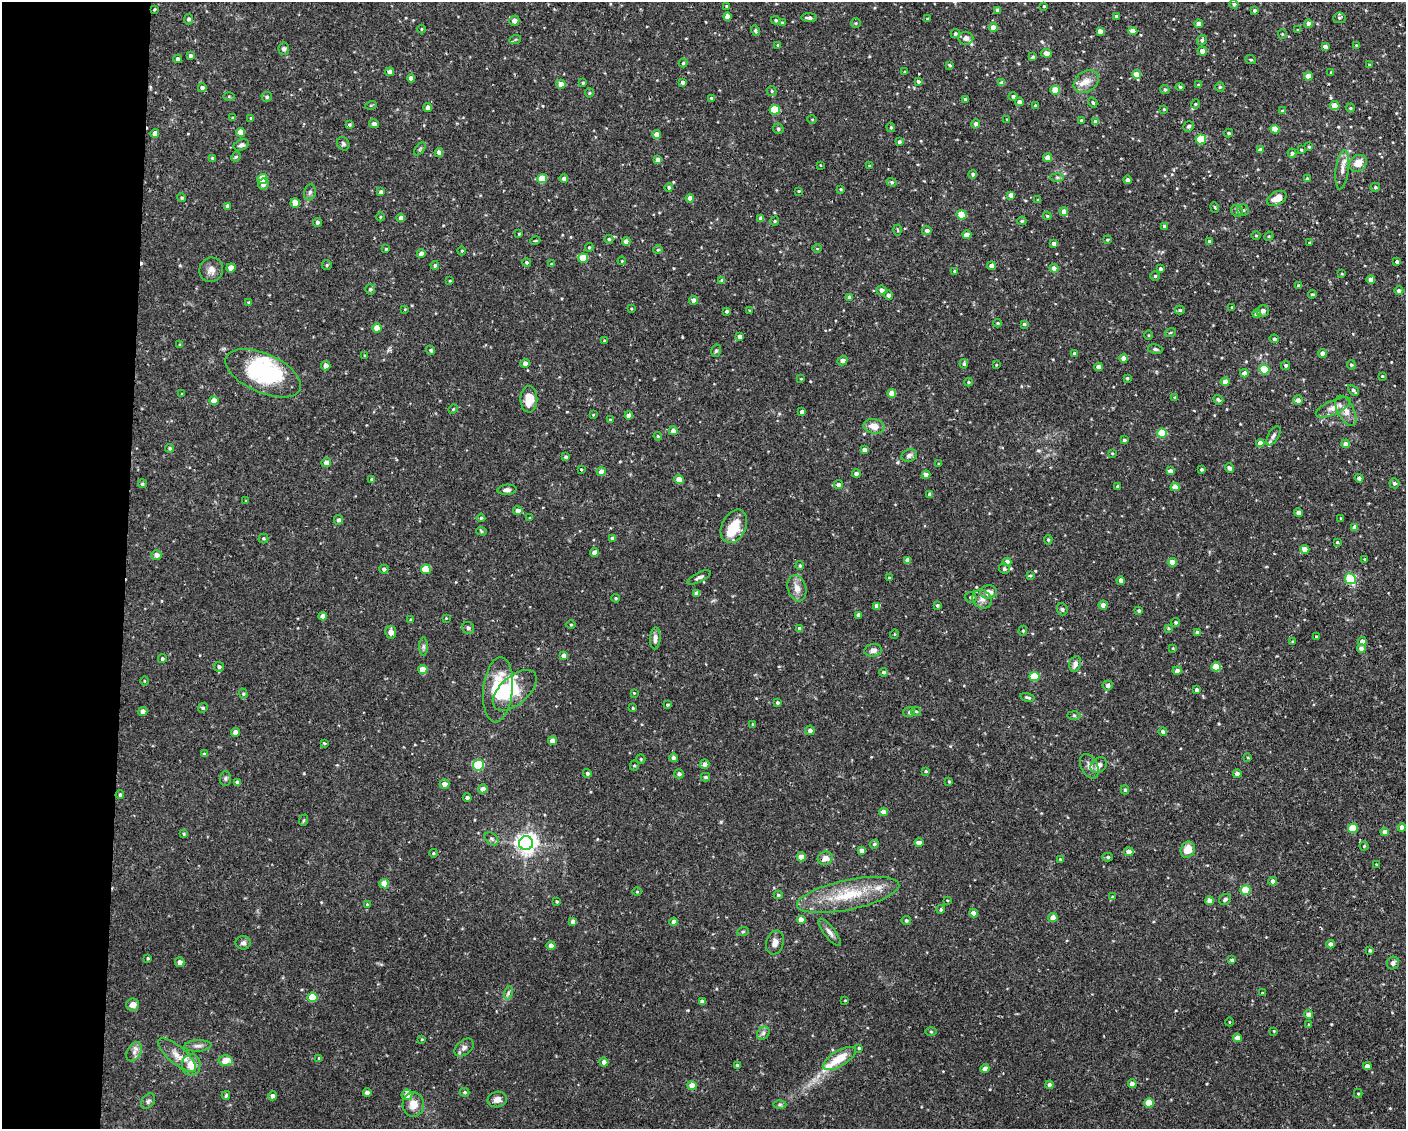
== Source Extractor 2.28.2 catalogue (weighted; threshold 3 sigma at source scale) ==
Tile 4 of 3 x 4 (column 1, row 2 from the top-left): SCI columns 104-1507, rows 2254-3380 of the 4527 x 4506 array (HDU 1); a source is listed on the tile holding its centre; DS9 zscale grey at full resolution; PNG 1408 x 1131 px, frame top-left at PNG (2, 2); each listed source drawn as its Kron ellipse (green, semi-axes under 4 px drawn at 4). Shown black and unused: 9% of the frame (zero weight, under 2 of 3 exposures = <1% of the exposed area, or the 3 px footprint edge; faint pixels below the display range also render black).
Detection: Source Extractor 2.28.2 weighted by HDU 2 'WHT'; one run over the whole footprint, this tile lists its part. Background 0.0461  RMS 0.0033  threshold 0.0147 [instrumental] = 3 sigma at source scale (4.5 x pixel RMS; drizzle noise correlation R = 1.50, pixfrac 1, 0.05/0.05 arcsec/px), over >= 5 px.
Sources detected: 500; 3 inside a brighter object's white glare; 1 cosmic-ray / hot-pixel residue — neither listed nor drawn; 9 inside a brighter listed object's ellipse — not listed separately; the other 487 listed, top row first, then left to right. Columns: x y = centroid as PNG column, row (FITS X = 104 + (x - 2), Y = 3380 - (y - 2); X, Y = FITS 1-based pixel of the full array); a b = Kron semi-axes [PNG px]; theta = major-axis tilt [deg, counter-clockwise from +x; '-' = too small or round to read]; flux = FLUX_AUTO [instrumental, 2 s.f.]
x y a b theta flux
1234 4 4 4 - 0.76
726 6 3 3 - 0.72
1044 6 3 3 - 0.33
154 9 3 2 - 0.3
998 10 4 4 - 1.6
1254 10 4 3 - 0.72
727 16 4 4 - 2.4
1116 16 3 3 - 0.62
809 18 8 4 -2 1.1
1339 18 6 5 - 0.56
188 19 5 4 - 0.63
928 19 4 3 - 0.56
776 20 5 4 - 0.44
514 21 5 5 - 1.9
782 23 4 4 - 0.56
856 23 5 4 - 0.36
1308 23 4 4 - 1.6
1199 24 4 4 - 1.7
993 27 4 4 - 3
421 29 4 3 - 0.28
1298 30 4 3 - 0.42
755 31 5 4 - 0.55
1100 31 4 4 - 1.9
1133 31 4 4 - 3.3
955 34 4 4 - 0.54
1282 34 4 4 - 0.36
966 38 7 6 - 1.4
515 40 6 4 20 0.43
1202 40 5 5 - 0.86
778 45 4 3 - 0.43
1356 45 3 2 - 0.22
1325 47 4 4 - 1.6
284 49 6 5 - 0.73
1202 51 5 4 - 1.9
1046 53 5 4 - 3.7
190 56 4 4 - 0.85
1033 57 4 3 - 0.52
178 59 4 4 - 0.98
1251 60 5 3 - 0.31
683 63 4 4 - 0.46
950 65 3 3 - 0.97
1369 65 4 3 - 0.29
390 72 4 4 - 1.8
904 72 3 3 - 0.31
1331 72 4 2 - 0.23
1137 74 4 4 - 3.8
1308 76 4 4 - 3.5
411 78 4 4 - 1.8
918 81 4 4 - 0.68
683 82 3 3 - 0.81
1086 82 13 10 34 2.9
583 83 3 3 - 0.38
1002 83 4 4 - 1.6
561 84 4 4 - 2.6
1199 85 4 4 - 0.54
1180 87 4 4 - 0.46
1220 87 5 4 - 0.4
202 88 4 4 - 1.2
1055 90 5 4 - 6.8
1165 90 5 4 - 0.58
772 91 5 4 - 0.45
589 93 4 4 - 0.36
229 96 6 4 -1 0.35
1013 96 4 4 - 0.68
267 97 5 5 - 0.6
712 98 4 4 - 0.64
965 99 3 3 - 0.42
1019 102 4 4 - 1.7
1093 103 5 4 - 0.59
1195 104 4 4 - 0.36
371 105 5 3 - 0.31
1035 106 3 3 - 0.75
1335 106 4 4 - 5
428 108 4 4 - 1.6
1350 108 4 4 - 0.35
1164 109 3 3 - 0.29
775 110 5 5 - 14
1282 111 4 4 - 0.7
233 118 3 3 - 0.52
251 118 4 3 - 0.4
812 119 5 3 - 0.26
1007 119 3 2 - 0.22
1081 121 3 3 - 0.76
1096 122 4 4 - 1.8
374 124 5 4 - 1.2
976 124 5 4 - 0.81
349 125 4 3 - 0.72
1189 126 5 5 - 0.53
891 127 5 4 - 0.4
778 129 6 5 - 0.5
1275 129 4 4 - 5.4
240 132 4 4 - 3.8
155 133 4 4 - 2
1229 133 4 3 - 0.5
657 134 4 4 - 2.8
1201 139 5 5 - 13
899 142 4 4 - 0.64
343 144 7 5 -57 0.64
241 145 8 5 24 0.99
1309 147 3 3 - 0.36
420 149 7 4 53 0.48
1260 150 4 4 - 1.4
1301 150 3 3 - 0.36
439 152 4 4 - 1.8
1292 153 5 4 - 0.66
236 157 5 4 - 0.42
212 158 3 3 - 0.34
1048 158 4 4 - 3.4
658 160 4 4 - 1.7
1358 163 9 8 - 3.6
820 165 3 2 - 0.25
869 165 4 2 - 0.23
1342 170 19 6 83 2.4
973 174 4 4 - 0.77
1057 177 7 4 -1 0.51
564 178 4 4 - 1
262 179 5 5 - 7.5
542 179 5 4 - 7.2
1307 179 3 3 - 0.57
1128 180 4 4 - 1.8
892 182 5 4 - 0.48
263 184 5 5 - 1.7
669 187 4 4 - 0.63
1375 187 5 4 - 0.47
841 189 4 3 - 0.31
799 191 3 3 - 0.25
310 192 8 6 73 0.81
381 192 4 4 - 1.2
1011 195 4 4 - 1.9
182 198 4 4 - 0.38
690 198 4 4 - 1.8
1277 198 10 6 27 3.5
1038 200 4 3 - 0.31
295 203 5 4 - 3.6
228 206 4 4 - 1
1215 207 5 3 - 0.37
1243 210 6 5 - 0.62
1064 211 4 4 - 2
1237 211 6 5 - 0.62
962 215 5 4 - 8.4
1047 216 4 3 - 0.33
380 217 4 3 - 0.28
401 218 4 4 - 1.8
761 218 4 4 - 1.7
775 221 4 4 - 0.38
1022 221 4 4 - 0.45
317 222 4 4 - 0.65
1164 226 4 3 - 0.47
898 230 5 3 - 0.3
927 231 4 4 - 1.3
519 234 3 3 - 0.33
967 235 4 4 - 1.9
1256 235 4 3 - 0.29
1269 236 5 4 - 0.31
609 239 4 4 - 0.53
1107 240 4 3 - 0.32
535 241 5 3 - 0.26
626 241 4 4 - 1.9
1209 241 4 3 - 0.64
1054 243 4 4 - 1.5
1310 243 3 3 - 0.43
589 247 4 4 - 0.4
386 249 3 3 - 0.33
817 249 5 3 - 0.29
658 250 4 4 - 0.36
462 251 4 3 - 0.28
421 254 4 4 - 1.7
583 258 5 4 - 7.6
622 261 4 3 - 0.3
526 262 4 4 - 0.52
1397 262 4 3 - 0.94
551 264 4 3 - 0.31
327 265 5 4 - 0.46
435 265 4 4 - 0.62
991 266 4 4 - 1.8
231 268 4 4 - 3.5
1054 268 4 4 - 1.8
1160 269 4 3 - 0.8
211 270 12 11 - 2.1
955 271 4 3 - 0.45
1342 274 3 3 - 0.28
1155 276 4 4 - 0.48
1371 279 4 4 - 2.1
722 280 4 4 - 0.9
450 281 3 2 - 0.26
1298 286 3 3 - 0.58
370 289 5 5 - 0.56
881 290 5 4 - 1.7
1399 291 4 4 - 0.82
1312 294 4 3 - 0.35
888 295 5 4 - 1.3
850 298 4 4 - 1.7
694 300 4 4 - 2.1
249 302 4 3 - 0.47
1232 307 3 2 - 0.34
405 309 4 3 - 0.26
631 309 4 3 - 0.31
1180 310 5 4 - 0.52
727 311 4 3 - 0.56
750 311 3 3 - 0.36
1263 311 6 5 - 1.1
1257 314 4 4 - 1.7
998 323 4 3 - 0.38
1024 324 4 3 - 0.47
377 328 4 4 - 3.8
1171 332 6 3 19 0.33
1149 335 5 3 - 0.32
740 336 4 4 - 1.2
1274 339 4 4 - 0.77
604 341 4 3 - 0.32
180 345 4 3 - 0.32
1155 349 7 4 -11 0.61
431 350 5 4 - 0.46
716 351 6 5 - 0.56
1074 353 4 3 - 0.55
1323 353 4 4 - 1.9
365 355 3 3 - 0.27
1124 358 4 4 - 2.2
842 361 5 4 - 1.8
525 363 5 4 - 1.7
964 364 5 4 - 0.64
996 365 4 3 - 0.24
1286 365 4 4 - 0.72
1351 365 5 4 - 0.45
326 366 4 4 - 1.8
1099 367 4 4 - 2
1264 369 5 5 - 14
263 373 40 19 -24 27
1244 373 4 4 - 1.7
1382 376 4 3 - 0.31
1127 378 4 4 - 0.38
801 379 4 3 - 0.26
968 382 4 4 - 0.4
1225 382 4 4 - 2.9
1353 390 6 3 -44 0.91
892 393 4 4 - 3.6
182 394 3 3 - 0.28
1175 397 3 3 - 0.33
529 399 13 8 89 5.4
1218 400 5 4 - 0.67
1298 400 5 4 - 1.5
214 401 4 4 - 3.4
1333 407 19 7 24 2.7
453 409 5 4 - 0.34
1346 411 16 8 -62 2.8
802 412 4 3 - 1.1
593 415 4 3 - 0.25
629 415 4 4 - 2.2
610 420 4 3 - 0.37
874 426 10 7 -8 3.3
673 431 4 4 - 1.7
1162 433 5 4 - 11
658 436 4 4 - 0.36
1273 436 10 5 60 0.93
1124 440 3 3 - 0.58
1260 443 4 4 - 1.9
1346 444 4 4 - 2
170 448 4 4 - 0.48
864 450 4 4 - 1.7
1112 453 3 3 - 0.3
909 455 8 6 20 1.1
566 457 3 3 - 0.72
326 463 5 4 - 2
938 464 3 2 - 0.27
1229 468 5 4 - 0.85
581 469 3 3 - 0.31
1201 469 4 4 - 0.5
1170 471 4 4 - 1.7
601 472 4 4 - 2.2
856 474 4 4 - 1.6
926 475 4 4 - 1.9
1359 478 4 4 - 0.94
371 479 4 3 - 0.41
679 480 5 4 - 3.6
1395 483 5 5 - 0.7
142 484 4 4 - 0.45
838 485 4 4 - 1.1
1117 486 3 3 - 0.36
1175 487 4 4 - 4
507 490 9 5 3 1.2
930 494 4 4 - 0.6
246 501 4 3 - 0.26
518 511 5 4 - 1.9
1298 513 4 4 - 2
481 518 4 4 - 0.48
530 518 4 3 - 0.36
1341 518 3 2 - 0.23
339 520 5 4 - 0.81
734 526 18 12 63 7.6
1355 527 4 4 - 1.6
481 531 5 4 - 0.45
263 538 5 5 - 0.47
613 538 4 4 - 1.5
1048 540 5 4 - 0.43
1337 542 4 4 - 0.39
1305 550 4 4 - 4.2
594 553 4 4 - 1.9
156 555 5 5 - 1.7
1365 559 3 3 - 0.43
907 560 4 4 - 1.7
1007 562 4 4 - 2.7
1172 562 4 4 - 4.4
800 566 4 3 - 0.48
384 569 4 4 - 0.74
426 569 5 4 - 7.1
1004 569 5 5 - 0.73
1030 575 4 3 - 0.43
699 577 12 4 27 0.97
889 578 4 4 - 0.37
1350 579 5 5 - 22
1121 581 4 4 - 1.4
797 588 13 9 -74 2.7
988 592 8 6 6 2.3
697 593 4 4 - 1.5
971 597 6 5 - 0.54
616 598 4 3 - 0.42
982 599 10 8 -45 1.7
937 605 3 3 - 0.48
1103 605 4 4 - 1.7
877 606 4 4 - 2.2
1062 609 6 5 - 0.58
1139 610 4 4 - 0.57
859 615 4 4 - 1.5
323 616 4 4 - 1.7
446 618 3 3 - 0.22
411 620 3 3 - 0.47
1176 622 4 4 - 0.69
571 625 5 3 - 0.33
468 628 6 5 - 1
799 628 4 4 - 0.87
1168 628 4 4 - 0.35
1023 631 5 4 - 0.4
391 632 6 5 - 1.7
1198 632 4 3 - 1.1
894 634 5 3 - 0.24
1316 636 3 3 - 0.52
655 638 11 5 87 1.4
1293 641 3 2 - 0.21
1362 641 4 4 - 2.1
423 646 9 4 -90 0.7
1173 648 4 4 - 0.27
1361 649 4 4 - 1.6
873 650 9 6 13 1.6
564 656 4 4 - 1.7
162 659 4 4 - 0.58
1075 664 8 5 72 1.4
219 667 5 5 - 0.92
1216 667 5 4 - 7.9
423 669 4 4 - 4.4
1177 670 4 4 - 1.2
883 672 4 4 - 0.65
1034 676 5 4 - 12
144 681 4 3 - 0.25
1108 685 5 5 - 1.2
498 690 33 15 84 14
515 690 26 14 41 6.9
1197 690 4 3 - 0.86
634 693 3 3 - 0.23
243 694 5 4 - 0.42
1027 697 7 3 -13 0.58
777 703 3 3 - 0.49
667 705 4 3 - 0.37
203 708 5 4 - 0.41
633 708 3 3 - 0.33
143 711 4 4 - 1.6
916 711 5 4 - 0.43
909 712 6 5 - 0.59
1074 715 6 4 -1 0.54
753 724 3 3 - 0.26
810 730 5 4 - 1.2
1163 731 4 3 - 0.95
235 732 4 4 - 1.9
552 741 4 4 - 2.2
325 743 3 2 - 0.35
204 754 4 4 - 0.42
1248 757 4 3 - 0.54
673 758 4 4 - 0.93
641 759 5 4 - 0.35
704 764 5 5 - 1.2
478 765 5 5 - 25
634 765 5 4 - 0.43
1098 765 9 7 40 1.8
1089 766 13 8 -62 1.9
926 771 4 3 - 0.44
587 773 4 4 - 0.68
679 774 5 4 - 0.94
1237 774 4 4 - 1.6
705 777 4 3 - 0.54
225 778 7 5 87 0.71
949 781 4 3 - 0.35
237 782 4 3 - 1
444 784 5 4 - 2.1
483 789 5 4 - 1.8
1125 790 4 3 - 0.53
120 795 4 4 - 0.63
467 797 4 4 - 0.73
883 812 4 4 - 2.1
304 820 6 3 70 0.37
1402 827 4 4 - 1.6
1353 828 5 4 - 9
1385 832 4 4 - 2.3
184 834 4 4 - 0.44
491 839 8 5 -42 0.7
526 843 7 7 - 190
919 843 5 4 - 1.7
874 844 4 4 - 0.63
1364 846 4 4 - 0.36
862 850 4 4 - 1.4
1188 850 8 7 - 4.2
1129 852 5 4 - 1.8
433 853 4 3 - 0.4
801 857 4 4 - 3.8
1108 857 5 4 - 0.65
825 858 7 6 - 2.1
1060 859 3 3 - 0.31
1376 864 3 2 - 0.2
1273 881 4 4 - 1.1
384 884 4 4 - 4.5
1245 890 5 4 - 9.6
637 892 4 3 - 0.26
778 895 4 4 - 0.51
848 895 52 15 12 15
1112 897 4 3 - 0.33
1225 899 6 5 - 0.68
947 900 4 3 - 0.28
557 901 3 3 - 0.36
1209 901 4 4 - 2.3
367 904 4 3 - 0.27
941 909 4 4 - 0.51
974 913 4 4 - 2.3
1053 918 4 4 - 2.8
801 919 5 4 - 1.8
906 920 4 4 - 0.59
573 921 4 4 - 1.3
674 922 4 4 - 1.7
743 931 6 4 19 0.42
830 932 17 5 -51 1.5
243 943 7 6 - 0.97
775 943 12 8 74 1.9
1331 944 4 4 - 1.2
551 945 4 4 - 1.4
1370 950 4 3 - 0.49
148 958 3 2 - 0.37
1232 960 4 4 - 0.64
180 962 5 4 - 1.5
1393 963 6 6 - 1.2
508 993 7 4 72 0.67
1262 993 3 3 - 0.28
313 997 5 5 - 10
845 1000 3 2 - 0.25
702 1002 4 4 - 1.7
133 1005 6 6 - 1.9
1309 1014 4 4 - 2.2
1229 1022 4 3 - 0.24
1309 1025 4 3 - 0.38
1274 1031 4 3 - 0.25
931 1032 5 4 - 0.36
763 1033 7 5 48 0.85
1237 1038 4 4 - 2.4
422 1039 4 3 - 0.3
198 1046 13 5 3 1.4
464 1047 11 7 40 1.3
859 1048 4 4 - 0.45
134 1052 10 6 61 1.6
177 1055 23 8 -40 3.5
319 1058 4 3 - 0.37
839 1059 19 7 31 6.5
226 1061 7 5 3 4.2
604 1062 4 4 - 1.8
191 1065 11 9 89 4.2
737 1065 4 4 - 0.4
1367 1066 4 4 - 1.7
985 1068 4 4 - 1.7
1132 1084 4 4 - 2.1
692 1085 4 4 - 4.1
1050 1085 4 4 - 1.4
465 1092 5 4 - 0.51
367 1093 4 4 - 1.9
1358 1094 4 4 - 0.39
226 1095 4 3 - 0.52
407 1095 5 5 - 2.7
272 1096 4 4 - 1.2
497 1100 10 7 12 2.1
148 1101 8 6 54 0.83
1149 1103 5 4 - 8.3
413 1104 12 10 86 3.3
780 1105 6 4 0 0.48